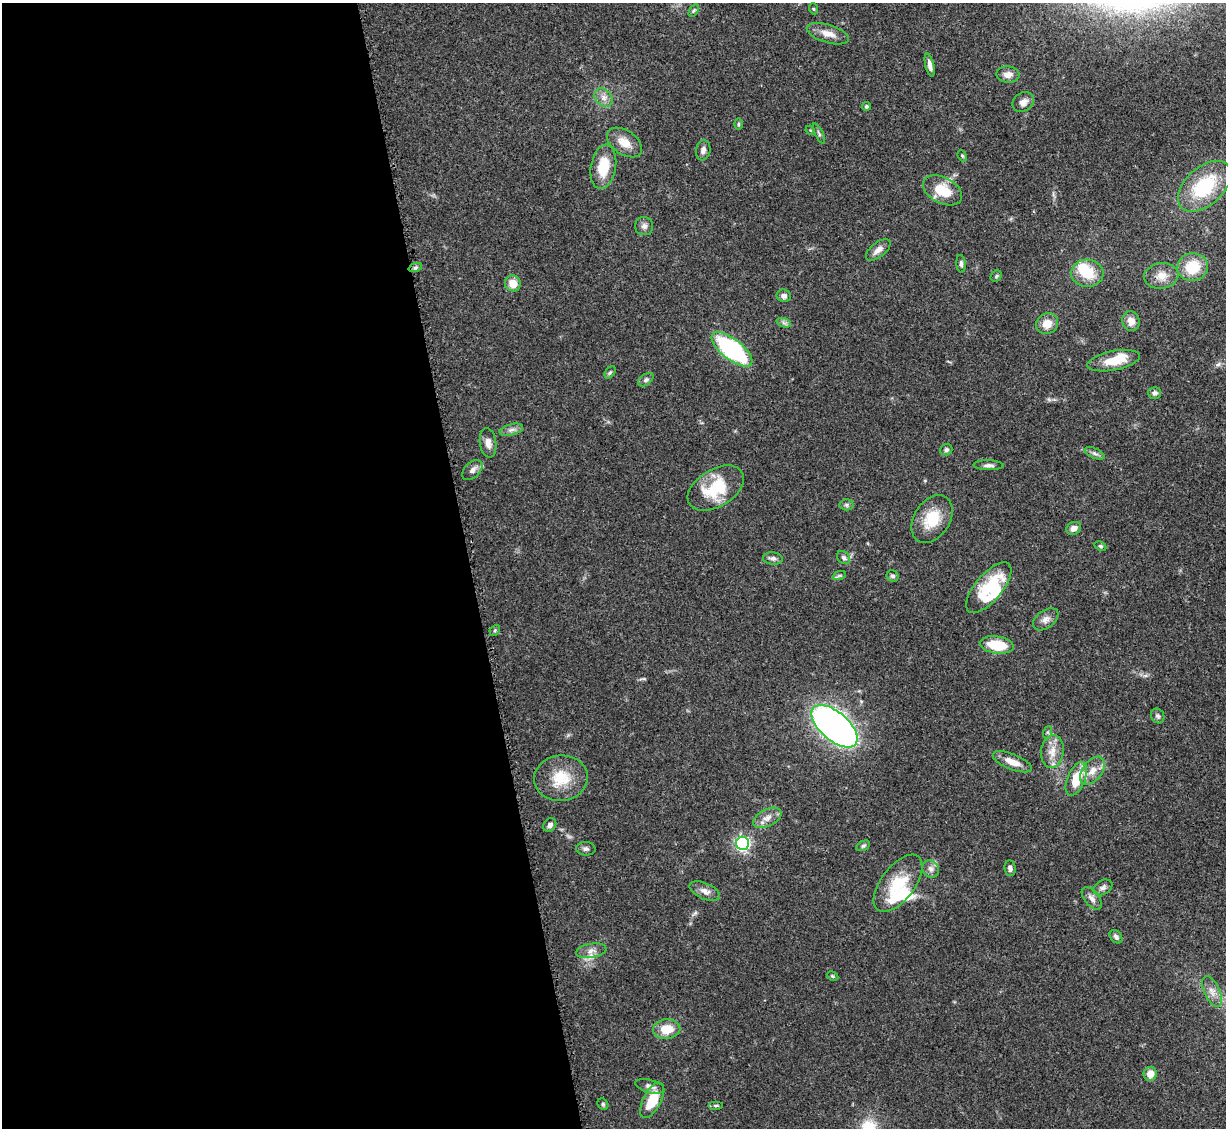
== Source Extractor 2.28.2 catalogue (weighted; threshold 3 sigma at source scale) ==
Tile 9 of 4 x 4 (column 1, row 3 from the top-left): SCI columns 112-1335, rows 1334-2459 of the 5092 x 5004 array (HDU 1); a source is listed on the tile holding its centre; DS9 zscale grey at full resolution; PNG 1228 x 1130 px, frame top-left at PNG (2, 3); each listed source drawn as its Kron ellipse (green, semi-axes under 4 px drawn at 4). Shown black and unused: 38% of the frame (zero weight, under 3 of 5 exposures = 4% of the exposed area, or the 3 px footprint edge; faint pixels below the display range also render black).
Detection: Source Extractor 2.28.2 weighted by HDU 2 'WHT'; one run over the whole footprint, this tile lists its part. Background 0.0707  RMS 0.0033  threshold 0.0149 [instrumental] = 3 sigma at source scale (4.5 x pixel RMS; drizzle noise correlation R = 1.50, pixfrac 1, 0.05/0.05 arcsec/px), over >= 5 px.
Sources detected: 89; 3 inside a brighter object's white glare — neither listed nor drawn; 3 inside a brighter listed object's ellipse — not listed separately; the other 83 listed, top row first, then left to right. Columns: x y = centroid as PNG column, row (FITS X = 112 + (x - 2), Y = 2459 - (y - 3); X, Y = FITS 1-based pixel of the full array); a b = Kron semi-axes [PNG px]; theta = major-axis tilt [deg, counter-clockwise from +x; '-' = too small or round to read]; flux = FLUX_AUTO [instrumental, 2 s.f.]
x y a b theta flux
814 9 5 3 - 0.34
694 10 7 4 58 0.54
828 34 22 9 -17 3.4
930 65 12 4 -76 1.8
1008 74 11 8 -1 2.3
604 98 10 8 -46 2
1023 102 11 9 32 2
866 106 4 4 - 0.69
738 124 6 4 90 0.43
810 130 5 3 - 0.32
819 133 11 3 -63 0.65
624 143 19 12 -35 4.7
703 150 10 7 81 1.5
962 156 6 4 -67 0.42
603 167 22 12 80 9.4
1204 186 31 19 42 21
943 190 21 13 -28 9.2
644 226 9 9 - 1.3
878 250 14 7 38 2.1
961 264 9 4 -86 0.86
1193 267 15 14 - 10
415 268 7 4 19 0.76
1087 273 16 13 -3 8.4
996 276 6 5 - 0.47
1161 276 17 12 7 3.8
513 283 8 7 - 4.5
784 296 7 6 - 1.3
1131 321 10 8 -70 2.8
784 323 7 4 -19 0.86
1047 324 11 10 - 3.9
732 349 24 10 -38 47
1114 361 27 9 11 7.2
610 372 7 4 53 0.57
646 380 9 5 38 0.83
1155 393 6 6 - 1
511 430 12 5 14 1.4
488 443 15 8 -82 2.2
946 450 6 5 - 0.7
1095 453 11 5 -24 1
988 465 15 5 -1 1.2
472 470 12 7 45 1.7
716 488 31 18 31 15
846 505 7 5 -2 0.71
932 519 26 18 57 9.7
1074 528 8 6 28 1.7
1100 546 6 4 -26 0.47
773 558 10 6 -6 1.2
843 558 7 5 -45 0.98
839 576 7 4 19 0.55
893 576 6 5 - 0.73
989 588 31 13 50 15
1046 619 14 8 36 2
495 630 6 4 47 0.45
997 645 17 8 -8 10
1158 716 8 6 -63 0.79
834 726 28 14 -41 220
1048 732 6 4 71 0.56
1052 752 16 11 82 3.9
1012 762 21 7 -22 3.8
1092 771 16 9 53 3.5
561 778 27 22 5 10
1076 779 18 9 67 8.8
767 818 15 8 27 2.8
550 825 7 6 - 1.1
743 843 6 6 - 69
863 846 7 4 29 0.59
586 849 9 6 -4 0.98
1010 868 8 5 -83 1
931 869 9 8 - 1.6
898 883 33 17 53 12
1103 887 10 7 29 1.2
705 891 16 8 -23 2.1
1092 898 13 7 -50 1.7
1116 937 7 5 -51 0.94
591 951 15 7 10 2.1
832 976 6 4 -27 0.43
1212 991 16 7 -65 2.5
667 1029 14 10 7 6.3
1150 1074 7 6 - 3.6
650 1086 15 6 -15 1.8
652 1100 19 9 62 9.5
603 1104 6 5 - 0.56
716 1105 7 3 0 0.54